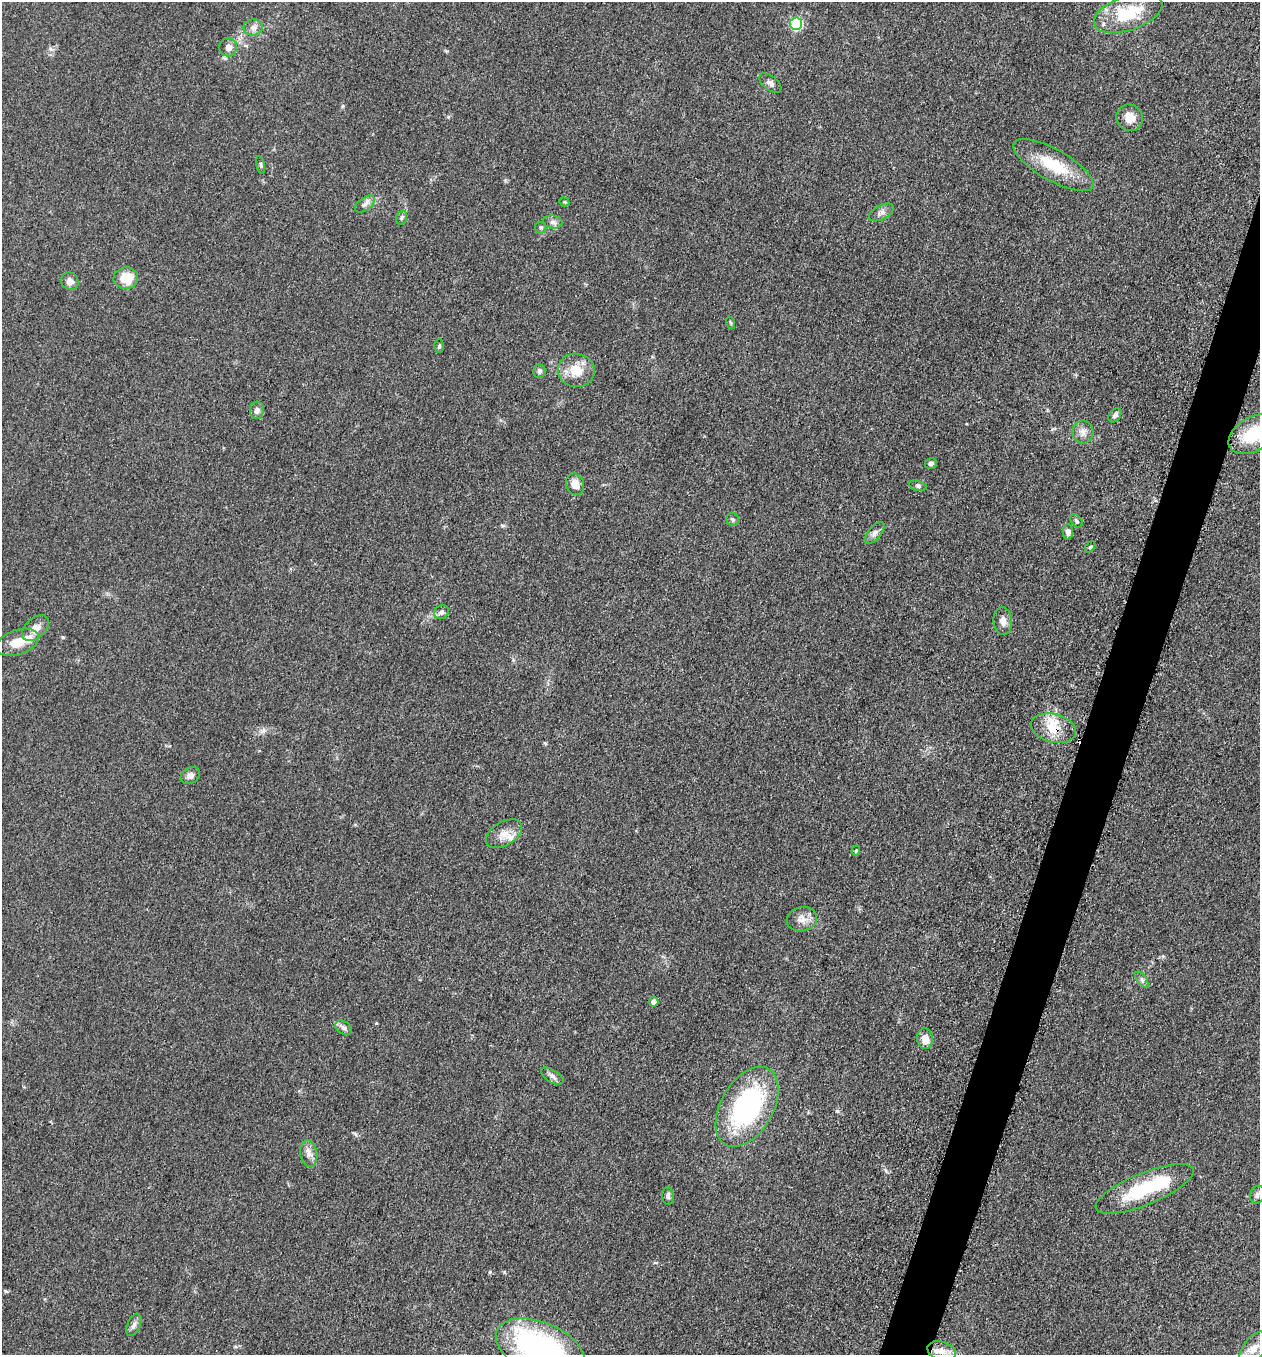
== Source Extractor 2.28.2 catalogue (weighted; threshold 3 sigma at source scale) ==
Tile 10 of 4 x 4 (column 2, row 3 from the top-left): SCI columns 1455-2712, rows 1370-2722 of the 5506 x 5461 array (HDU 1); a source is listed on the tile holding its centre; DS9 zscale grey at full resolution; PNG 1262 x 1357 px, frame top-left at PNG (2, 2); each listed source drawn as its Kron ellipse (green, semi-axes under 4 px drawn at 4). Shown black and unused: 3% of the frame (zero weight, under 3 of 5 exposures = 4% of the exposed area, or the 3 px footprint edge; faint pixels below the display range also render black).
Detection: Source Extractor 2.28.2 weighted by HDU 2 'WHT'; one run over the whole footprint, this tile lists its part. Background 0.0603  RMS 0.0062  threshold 0.0277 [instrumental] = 3 sigma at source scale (4.5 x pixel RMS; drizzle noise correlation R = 1.50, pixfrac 1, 0.05/0.05 arcsec/px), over >= 5 px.
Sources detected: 59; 1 inside a brighter object's white glare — neither listed nor drawn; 3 inside a brighter listed object's ellipse — not listed separately; the other 55 listed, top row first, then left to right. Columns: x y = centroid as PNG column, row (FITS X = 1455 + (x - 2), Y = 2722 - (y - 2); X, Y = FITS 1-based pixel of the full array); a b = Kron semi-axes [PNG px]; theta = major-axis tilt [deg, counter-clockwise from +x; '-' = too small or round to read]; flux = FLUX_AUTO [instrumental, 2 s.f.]
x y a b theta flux
1128 13 36 17 19 27
796 24 6 6 - 54
253 27 9 8 - 3.1
228 47 9 9 - 3.5
770 83 13 7 -38 2.8
1130 118 13 13 - 7.3
261 165 9 4 -79 1.1
1053 165 45 15 -29 24
564 202 5 4 - 0.69
365 204 11 6 36 2.5
881 212 14 7 27 2.8
401 218 7 5 72 1.2
553 222 10 6 -9 2.3
541 227 6 6 - 1
126 278 12 11 - 13
70 281 9 8 - 3.5
731 323 6 4 -71 0.77
439 346 6 4 90 0.99
576 370 18 16 -12 12
539 371 7 6 - 1.8
257 410 8 7 - 2.9
1115 415 8 5 53 2.4
1083 432 11 10 - 4
1253 434 26 17 31 25
931 463 6 5 - 1.8
575 484 11 9 -72 6.2
918 486 9 5 -14 1.3
733 519 7 6 - 1.3
1076 521 7 5 -54 1.3
1068 532 7 5 90 2.5
875 533 13 6 51 2.8
1090 547 6 4 46 0.85
441 612 7 6 - 1.9
1003 621 14 9 -84 4.2
35 628 16 10 43 5.2
17 642 22 12 19 10
1053 728 23 14 -14 13
190 776 10 8 32 3.2
504 834 20 11 31 6.6
856 851 5 4 - 0.68
802 919 15 12 13 5.5
1142 980 9 4 -55 1.6
653 1002 5 5 - 3.2
343 1028 9 6 -37 2.1
925 1039 10 8 -81 6.1
552 1076 12 6 -32 2.3
747 1107 44 26 60 92
309 1154 13 8 -81 3.9
1145 1189 52 16 22 38
1257 1195 9 7 68 2.2
668 1196 9 6 -87 1.6
134 1325 12 6 67 2.4
540 1348 47 26 -22 140
1254 1348 19 10 54 7.8
942 1351 14 9 -17 6.1
Overlapping masked pixels (flux is a lower limit): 1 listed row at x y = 1053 728
Isophote crosses this tile's border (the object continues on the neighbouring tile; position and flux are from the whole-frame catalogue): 2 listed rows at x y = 1253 434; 540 1348
Unlisted compact peaks at least as high as the median listed source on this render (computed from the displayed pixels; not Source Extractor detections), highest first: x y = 837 1111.